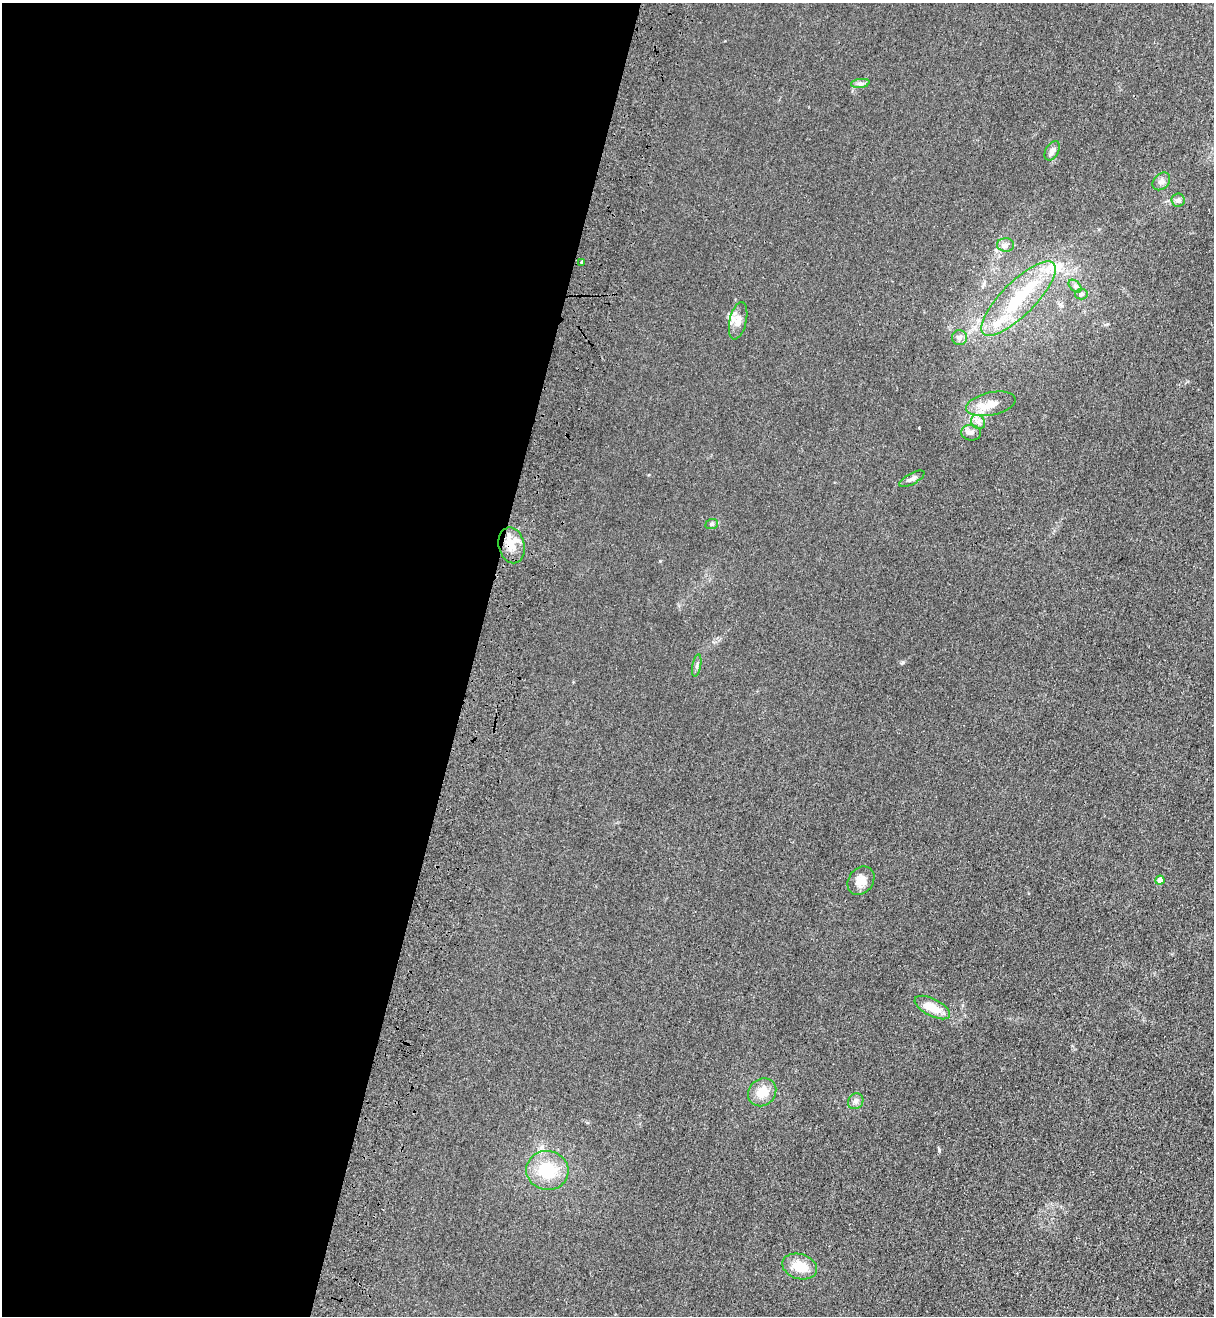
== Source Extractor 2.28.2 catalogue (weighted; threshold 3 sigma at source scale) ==
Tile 5 of 4 x 4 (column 1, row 2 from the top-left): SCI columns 370-1581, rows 2672-3985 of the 5463 x 5344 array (HDU 1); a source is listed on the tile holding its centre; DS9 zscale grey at full resolution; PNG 1216 x 1318 px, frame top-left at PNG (2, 3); each listed source drawn as its Kron ellipse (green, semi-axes under 4 px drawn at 4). Shown black and unused: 39% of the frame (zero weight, under 3 of 4 exposures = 6% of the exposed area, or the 3 px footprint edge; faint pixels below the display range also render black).
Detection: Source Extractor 2.28.2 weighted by HDU 2 'WHT'; one run over the whole footprint, this tile lists its part. Background 0.0139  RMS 0.0055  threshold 0.0247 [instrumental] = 3 sigma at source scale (4.5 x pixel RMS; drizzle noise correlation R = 1.50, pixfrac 1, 0.05/0.05 arcsec/px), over >= 5 px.
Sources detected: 29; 1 inside a brighter object's white glare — neither listed nor drawn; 3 inside a brighter listed object's ellipse — not listed separately; the other 25 listed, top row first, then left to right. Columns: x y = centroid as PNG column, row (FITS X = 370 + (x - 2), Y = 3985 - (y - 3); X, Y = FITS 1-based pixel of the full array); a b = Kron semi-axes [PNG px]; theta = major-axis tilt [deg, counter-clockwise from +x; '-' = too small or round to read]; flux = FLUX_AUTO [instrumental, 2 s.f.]
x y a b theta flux
860 83 9 4 8 1.5
1052 151 10 6 61 2.6
1161 181 10 7 45 2.1
1178 200 6 6 - 1.4
1005 245 8 6 -2 1.8
582 262 3 3 - 1.5
1075 286 8 4 -44 1.2
1081 294 6 5 - 1.1
1019 299 50 16 45 31
738 321 19 8 77 4.6
959 338 7 7 - 1.7
991 404 25 11 12 8.1
978 422 8 6 -45 2
971 433 10 8 -8 2.2
912 479 14 5 28 1.9
712 524 6 5 - 1
512 545 18 13 -76 7.9
697 665 11 3 80 1.2
1160 880 4 4 - 5.6
861 881 15 12 50 5.5
932 1007 19 8 -27 8.8
762 1092 15 13 42 8.2
856 1101 8 7 - 1.8
547 1170 21 19 -12 20
800 1267 18 12 -18 9.4
Overlapping masked pixels (flux is a lower limit): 1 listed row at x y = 512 545
Unlisted compact peaks at least as high as the median listed source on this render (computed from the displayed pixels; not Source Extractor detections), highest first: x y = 939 1150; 903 662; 660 561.